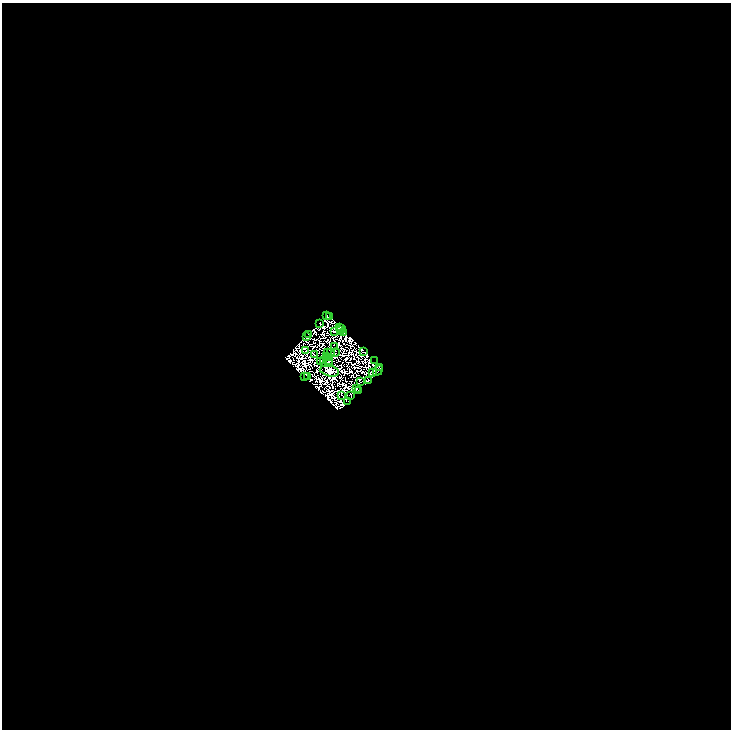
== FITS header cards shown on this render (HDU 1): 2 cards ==
NAXIS1  =                 1457
NAXIS2  =                 1455

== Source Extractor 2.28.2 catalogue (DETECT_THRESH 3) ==
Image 1457 x 1455 px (HDU 1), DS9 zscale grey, zoomed out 1/2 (1 PNG px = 2 x 2 image px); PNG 733 x 732 px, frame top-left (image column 1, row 1454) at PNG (2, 3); each listed source drawn as its Kron ellipse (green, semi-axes under 4 px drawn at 4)
Background -1.01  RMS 4.7e-04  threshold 0.0014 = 3 sigma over >= 5 px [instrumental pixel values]
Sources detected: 178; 141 cannot appear on this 1/2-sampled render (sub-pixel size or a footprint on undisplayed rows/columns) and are neither listed nor drawn; the other 37 listed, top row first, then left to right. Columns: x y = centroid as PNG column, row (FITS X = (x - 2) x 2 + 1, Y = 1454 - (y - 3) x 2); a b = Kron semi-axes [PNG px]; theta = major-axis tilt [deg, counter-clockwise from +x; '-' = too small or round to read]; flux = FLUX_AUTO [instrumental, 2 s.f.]
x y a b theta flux
327 315 2 1 - 1.9
329 317 2 1 - 34
320 324 3 2 - 110
340 327 2 1 - 6
342 329 2 1 - 18
341 330 2 1 - 33
335 331 3 1 - 11
343 333 3 2 - 47
308 334 2 2 - 29
306 336 2 1 - 59
334 347 2 1 - 8.5
306 351 2 1 - 32
364 351 3 3 - 17
328 352 2 1 - 21
330 352 2 1 - 30
335 352 4 1 - 21
314 354 2 1 - 35
326 356 2 1 - 16
329 357 3 1 - 26
323 360 3 1 - 2.4
320 361 3 1 - 2.6
329 361 2 1 - 25
374 361 2 1 - 40
328 362 2 1 - 31
380 367 4 2 - 110
330 371 9 5 -12 41000
378 371 5 2 - 89
373 372 3 2 - 86
304 376 2 1 - 25
307 376 2 1 - 19
368 381 2 1 - 12
361 382 2 1 - 29
357 389 2 1 - 96
359 390 2 1 - 82
341 395 2 2 - 23
351 396 2 1 - 48
348 401 2 1 - 36
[141 sub-pixel or undisplayed-footprint detections neither listed nor drawn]